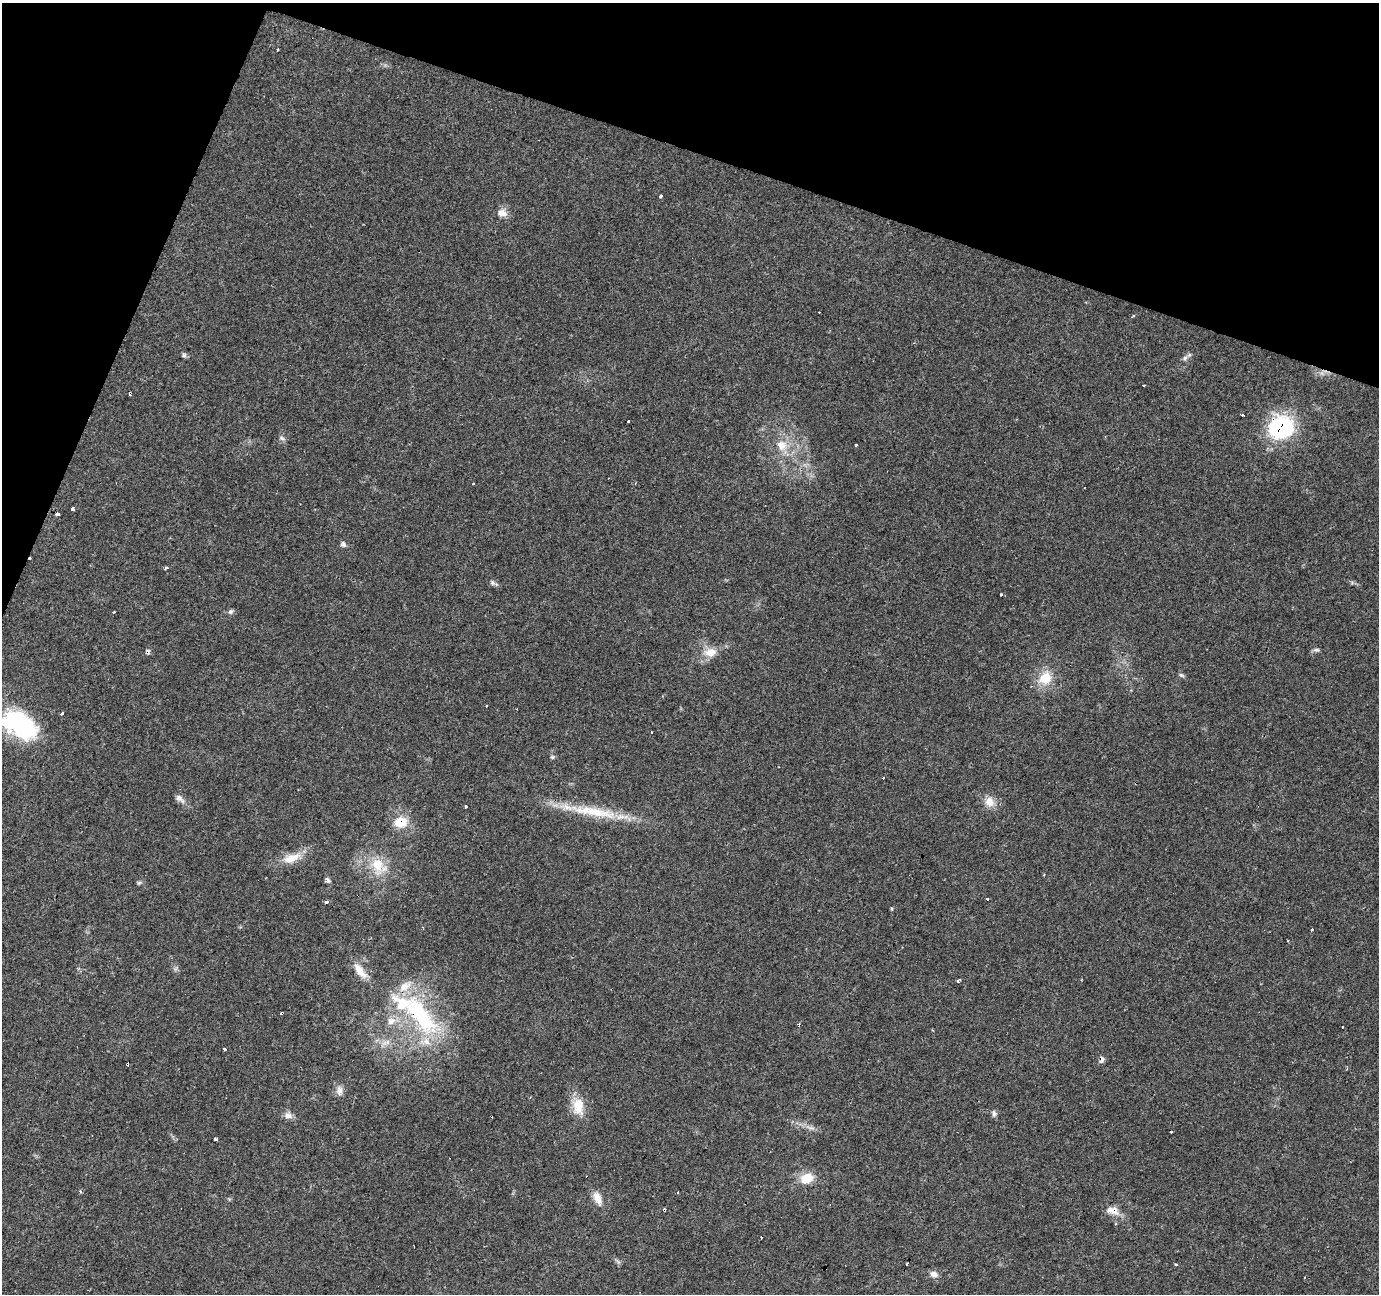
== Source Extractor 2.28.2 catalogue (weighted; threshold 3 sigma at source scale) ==
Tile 2 of 4 x 4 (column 2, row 1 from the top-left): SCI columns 1377-2753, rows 4083-5374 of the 5510 x 5647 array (HDU 1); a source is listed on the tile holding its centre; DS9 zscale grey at full resolution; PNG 1381 x 1296 px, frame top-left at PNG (2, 3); no overlay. Shown black and unused: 17% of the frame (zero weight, under 3 of 4 exposures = <1% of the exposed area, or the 3 px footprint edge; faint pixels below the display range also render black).
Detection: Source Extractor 2.28.2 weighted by HDU 2 'WHT'; one run over the whole footprint, this tile lists its part. Background 0.0565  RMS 0.0043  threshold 0.0191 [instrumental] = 3 sigma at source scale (4.5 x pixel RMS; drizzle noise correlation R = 1.50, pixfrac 1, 0.0396/0.0396 arcsec/px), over >= 5 px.
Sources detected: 79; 1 inside a brighter object's white glare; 14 cosmic-ray / hot-pixel residue — not listed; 3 inside a brighter listed object's ellipse — not listed separately; the other 61 listed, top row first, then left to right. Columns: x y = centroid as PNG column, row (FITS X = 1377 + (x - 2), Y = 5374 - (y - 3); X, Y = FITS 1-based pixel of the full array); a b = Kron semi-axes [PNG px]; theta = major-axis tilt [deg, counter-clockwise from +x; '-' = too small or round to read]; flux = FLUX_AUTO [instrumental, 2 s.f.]
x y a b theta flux
278 49 3 2 - 0.61
661 197 3 3 - 6.2
502 213 14 10 -18 3.2
184 355 6 5 - 0.89
1185 358 7 5 47 1.2
1144 385 3 3 - 1.7
130 393 4 3 - 2.3
1243 415 3 3 - 1.6
628 421 3 3 - 1.7
1282 428 23 19 19 50
282 438 9 5 -25 0.96
782 445 16 15 - 7.1
856 445 3 3 - 1.4
73 509 3 3 - 11
58 513 3 3 - 34
343 544 8 5 -58 1.1
166 568 3 3 - 1.7
492 583 9 6 -32 1.1
1001 594 4 3 - 0.84
114 612 3 2 - 0.55
230 612 8 6 44 0.98
1317 650 8 5 0 0.92
710 652 18 12 8 5.7
1181 675 8 5 -27 0.81
1045 678 19 17 48 9.2
487 705 3 3 - 0.82
62 713 3 3 - 2.7
21 724 43 26 -44 41
552 757 6 5 - 0.65
179 798 15 7 -41 2.2
989 802 14 12 -59 4.5
466 806 3 3 - 1.1
595 812 78 12 -10 21
401 822 15 12 8 8.8
291 858 26 11 18 7.3
377 865 21 17 -71 10
1044 875 3 2 - 0.58
328 880 8 5 -68 1.2
139 883 6 5 - 0.66
987 899 3 3 - 5.5
326 902 3 3 - 3.8
892 908 4 3 - 0.56
1312 930 3 3 - 2.1
360 971 25 9 -51 5.5
958 981 4 3 - 0.75
421 1016 67 24 -54 49
391 1021 12 10 30 3.7
386 1043 14 6 27 2.5
224 1049 3 3 - 1.6
1102 1059 9 5 68 1.5
340 1091 13 8 89 2.4
578 1106 24 15 -84 8.8
994 1113 9 6 -77 1.2
288 1116 12 8 -5 2.2
1171 1132 3 3 - 0.97
215 1139 3 3 - 1.1
806 1178 15 12 21 7.7
598 1198 20 9 -66 4.3
664 1210 4 3 - 0.99
1110 1210 15 10 14 3.4
934 1274 9 7 -14 2.4
Overlapping masked pixels (flux is a lower limit): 8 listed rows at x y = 130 393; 1282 428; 595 812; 401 822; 421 1016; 1102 1059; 664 1210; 1110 1210